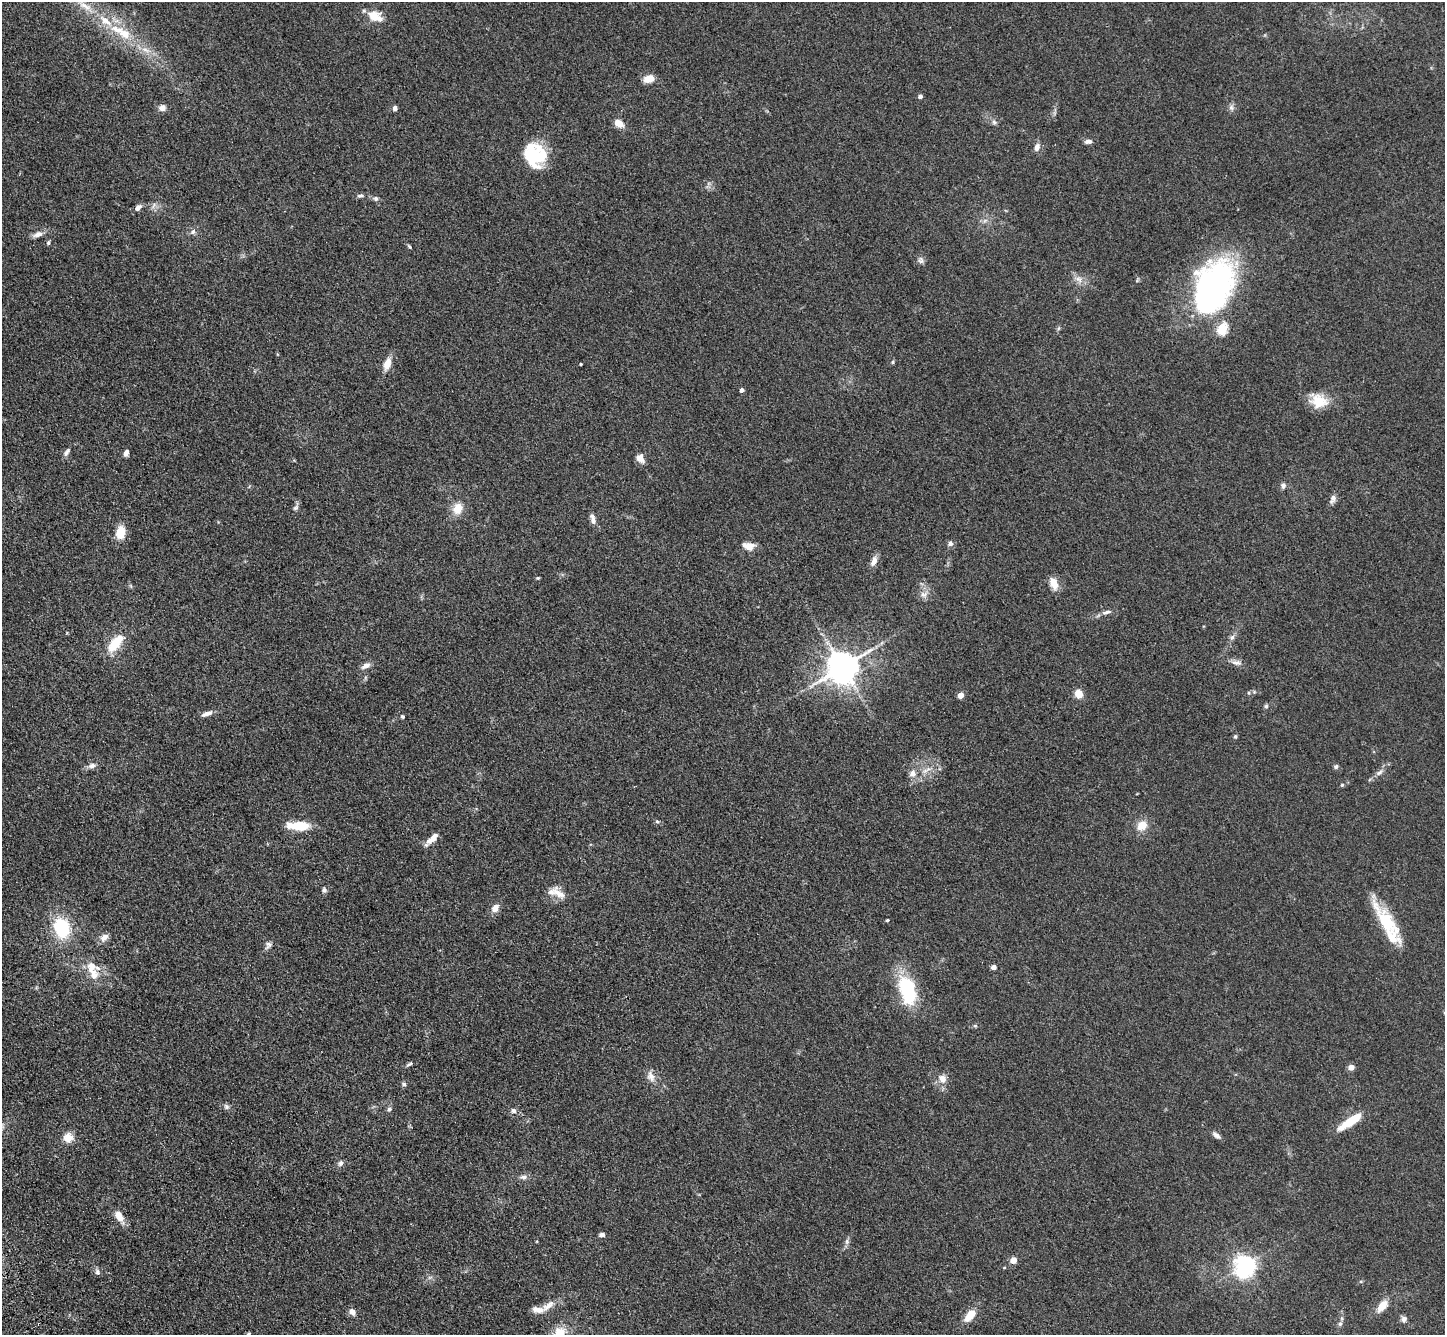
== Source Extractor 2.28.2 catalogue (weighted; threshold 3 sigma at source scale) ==
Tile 7 of 4 x 4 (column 3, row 2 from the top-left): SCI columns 2991-4433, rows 3028-4360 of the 5980 x 5920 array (HDU 1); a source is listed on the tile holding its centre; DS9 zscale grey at full resolution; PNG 1447 x 1337 px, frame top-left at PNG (2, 2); no overlay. Shown black and unused: <1% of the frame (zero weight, under 3 of 4 exposures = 6% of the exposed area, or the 3 px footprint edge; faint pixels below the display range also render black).
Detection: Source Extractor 2.28.2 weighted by HDU 2 'WHT'; one run over the whole footprint, this tile lists its part. Background 0.0609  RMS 0.0079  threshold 0.0357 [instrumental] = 3 sigma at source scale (4.5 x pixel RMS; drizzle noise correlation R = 1.50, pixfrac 1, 0.05/0.05 arcsec/px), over >= 5 px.
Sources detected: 120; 2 inside a brighter object's white glare — not listed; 11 inside a brighter listed object's ellipse — not listed separately; the other 107 listed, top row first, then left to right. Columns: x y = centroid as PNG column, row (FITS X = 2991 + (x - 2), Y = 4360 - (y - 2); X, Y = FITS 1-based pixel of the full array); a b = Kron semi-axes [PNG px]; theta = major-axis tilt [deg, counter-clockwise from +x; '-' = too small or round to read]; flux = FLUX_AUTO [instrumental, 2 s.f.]
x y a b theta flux
85 6 21 8 -26 9.9
375 16 17 10 -23 13
118 30 24 11 -17 17
146 50 14 5 -24 5
649 79 11 8 14 9.3
920 96 4 4 - 2.7
162 108 9 8 - 4
395 108 5 5 - 2.6
1231 108 8 6 -69 2.4
994 122 7 6 - 1.9
619 123 12 8 -34 6.9
1088 141 10 5 4 2.8
1037 147 9 6 68 4
537 157 31 20 11 26
360 196 9 5 -1 1.9
376 199 6 6 - 1.8
154 205 9 4 55 2.3
138 208 8 6 50 3.8
193 232 8 6 55 2.5
38 234 13 7 18 4.5
48 243 5 4 - 1.6
409 246 7 3 -54 1
921 260 10 7 -85 2.6
1079 279 11 8 -42 4.8
1213 287 61 37 65 210
893 362 6 4 89 0.91
387 364 14 8 72 9
581 364 3 3 - 0.93
742 390 4 4 - 2.9
1318 401 22 17 -19 17
67 452 12 5 55 2.6
126 453 7 5 68 3.4
640 458 10 8 -46 5.6
1283 486 7 7 - 2.3
1333 499 12 7 67 3.8
296 508 8 6 39 2
458 508 13 10 67 11
593 520 10 7 -74 3.5
121 532 11 8 83 17
950 544 7 7 - 2.6
749 546 15 9 -8 7.1
874 561 13 7 67 5.7
538 578 5 3 - 0.92
1054 583 17 10 -69 7.7
131 586 6 4 -71 1
924 594 11 8 16 4.6
1106 612 13 5 14 3.1
1232 637 9 6 62 2.4
115 643 24 11 50 21
1236 663 15 7 -9 4
366 666 11 6 26 4.2
843 667 9 8 - 1600
1249 693 6 5 - 1.2
1079 694 9 7 -69 8.9
961 695 4 4 - 9.7
1266 706 5 5 - 1.3
208 713 11 6 37 2.9
402 716 5 4 - 1.3
1235 736 6 4 -89 1.2
92 766 10 6 21 3.4
1336 767 6 5 - 1.6
1379 773 10 6 29 2.8
912 774 10 9 - 4.6
1342 785 4 4 - 0.93
657 821 6 4 -1 1.1
1142 825 12 10 43 10
298 826 26 10 -2 19
433 838 13 7 53 5.5
324 890 7 6 - 1.9
558 893 23 9 -42 8.3
495 908 9 7 56 6
887 920 3 3 - 1.1
1387 922 51 15 -56 37
62 928 25 18 -72 40
104 937 11 8 40 4.9
268 945 11 7 63 2.8
993 967 4 4 - 4.9
94 974 16 13 -75 11
907 990 32 17 -74 54
975 1026 6 4 -1 1.1
409 1064 10 4 27 1.6
1351 1067 4 4 - 9.4
651 1076 16 9 -70 6
942 1079 11 9 -56 6.2
404 1084 6 6 - 1.8
226 1106 8 6 -45 2
389 1109 7 6 - 1.9
513 1111 7 7 - 2.4
1350 1121 30 8 34 21
1216 1135 11 6 -39 3.2
68 1138 11 11 - 9
341 1163 8 6 64 2.5
524 1177 10 6 0 2.7
119 1216 19 9 -58 7.9
602 1235 7 5 7 2.4
847 1242 8 5 -81 2
1013 1260 5 4 - 9.8
1245 1265 7 6 - 410
97 1272 9 6 -72 2.1
548 1306 23 8 38 7.6
1382 1306 14 7 51 10
352 1312 8 6 -56 4.6
970 1315 18 9 50 10
1404 1319 7 7 - 2.8
1340 1324 7 6 - 1.7
559 1332 16 12 32 13
248 1334 7 4 28 1.2
Isophote crosses this tile's border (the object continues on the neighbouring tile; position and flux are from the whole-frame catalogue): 2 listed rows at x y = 559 1332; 248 1334